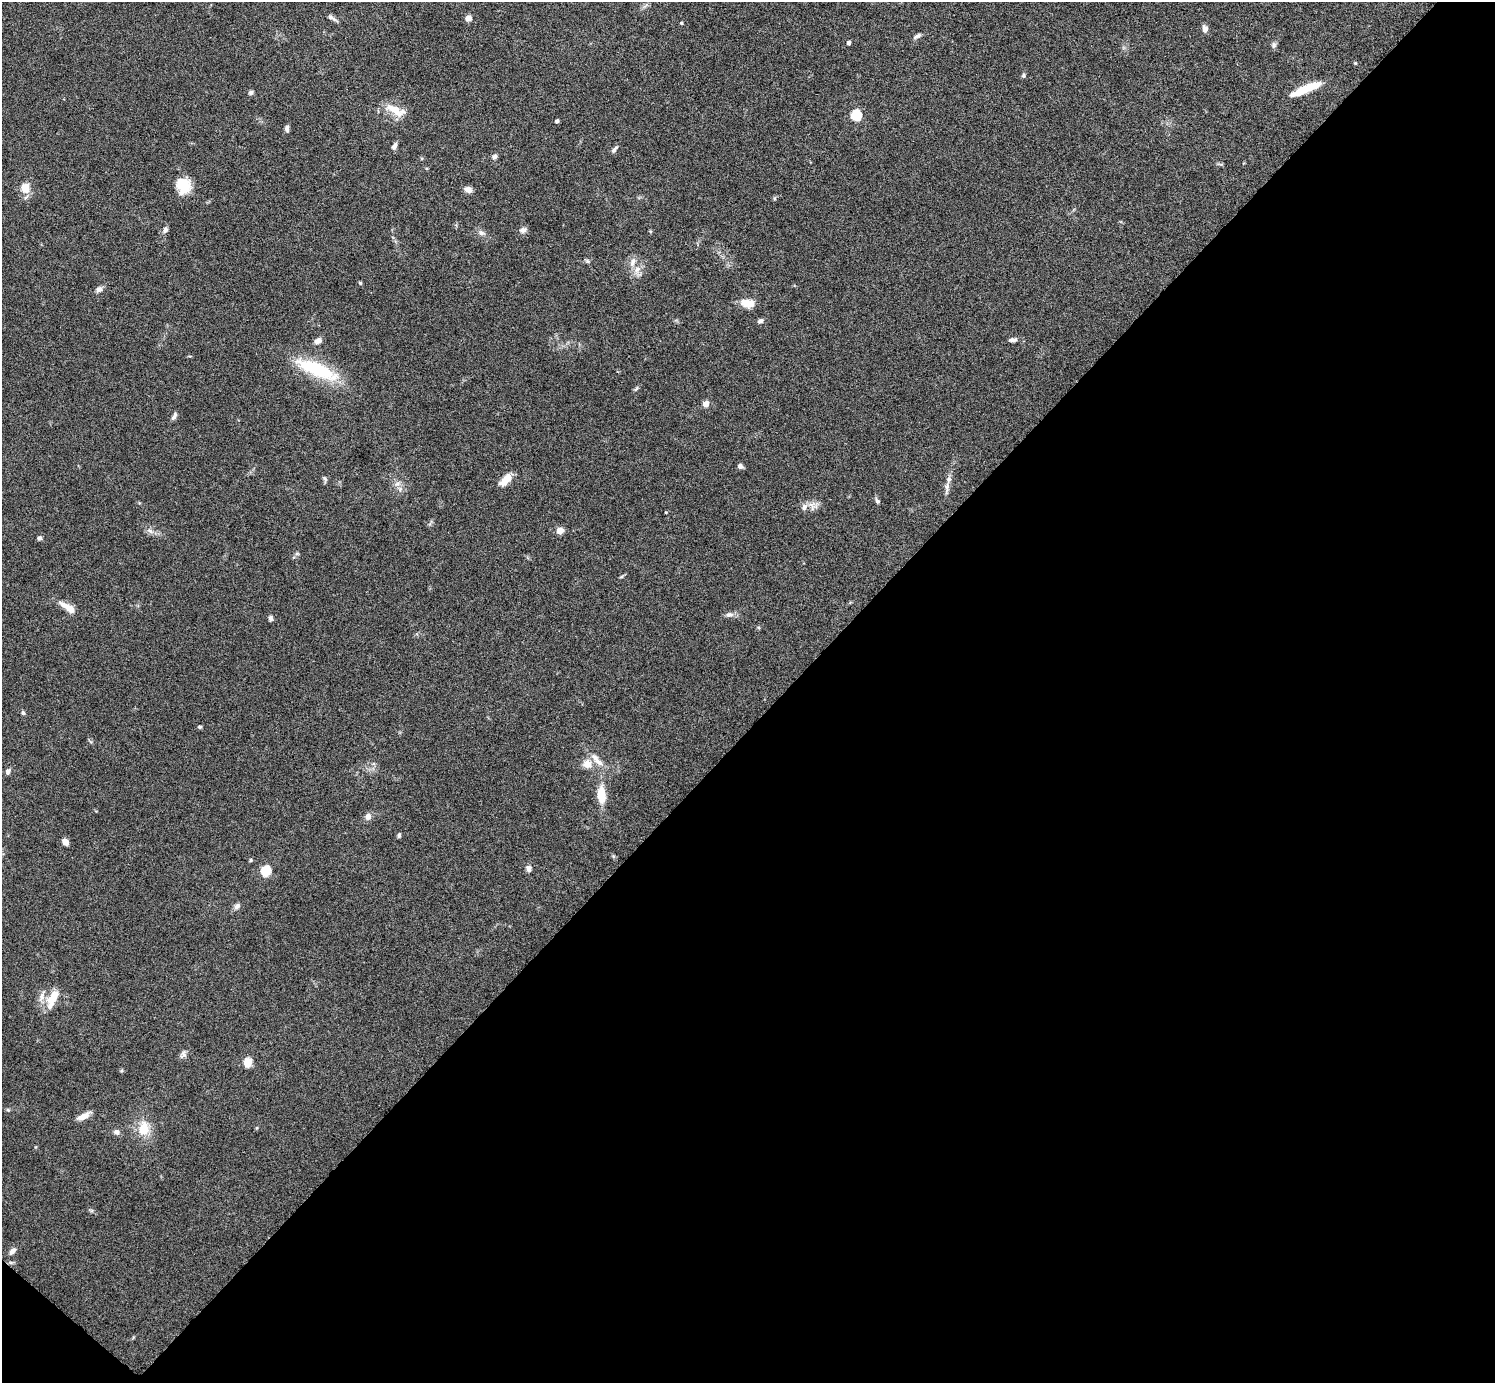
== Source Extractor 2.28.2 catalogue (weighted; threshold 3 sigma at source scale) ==
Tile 15 of 4 x 4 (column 3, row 4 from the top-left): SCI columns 2988-4480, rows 156-1536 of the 5975 x 5977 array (HDU 1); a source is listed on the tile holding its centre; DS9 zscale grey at full resolution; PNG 1497 x 1385 px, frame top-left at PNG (2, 2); no overlay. Shown black and unused: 48% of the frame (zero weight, under 4 of 8 exposures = <1% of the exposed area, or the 3 px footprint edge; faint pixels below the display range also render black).
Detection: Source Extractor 2.28.2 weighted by HDU 2 'WHT'; one run over the whole footprint, this tile lists its part. Background 0.0778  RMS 0.0051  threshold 0.021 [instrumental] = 3 sigma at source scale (4.09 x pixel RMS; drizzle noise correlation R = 1.36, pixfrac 0.8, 0.05/0.05 arcsec/px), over >= 5 px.
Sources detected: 76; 2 inside a brighter listed object's ellipse — not listed separately; the other 74 listed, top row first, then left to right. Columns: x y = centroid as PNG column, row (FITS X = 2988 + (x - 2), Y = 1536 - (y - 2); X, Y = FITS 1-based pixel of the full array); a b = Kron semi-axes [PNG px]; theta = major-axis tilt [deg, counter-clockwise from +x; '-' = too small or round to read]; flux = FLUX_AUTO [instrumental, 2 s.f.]
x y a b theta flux
332 18 14 4 -31 1.5
468 18 8 6 36 2.2
681 23 4 3 - 0.59
1205 29 8 6 -79 2.2
917 36 11 5 34 1.4
849 43 4 4 - 1.5
1274 45 9 6 89 1.2
1023 75 6 6 - 0.83
1306 89 33 7 23 14
251 92 6 6 - 1
394 109 30 9 -19 7.6
856 115 5 5 - 37
557 121 4 3 - 0.98
287 128 8 5 -88 1.4
394 146 8 5 58 1.9
614 150 10 5 53 1.3
495 156 6 5 - 1.4
183 186 18 15 -71 11
25 188 5 5 - 16
468 190 9 6 -24 2.6
165 230 8 6 64 1.4
523 230 10 7 20 1.7
650 231 5 3 - 0.4
481 233 8 6 -16 1.5
588 261 6 5 - 0.83
633 262 13 7 72 2.9
637 269 10 7 46 3
360 283 5 4 - 0.55
99 289 8 6 37 1.8
748 303 13 7 -7 9
760 321 7 5 30 1.3
1013 340 11 5 4 1.6
318 341 8 6 31 2.3
317 369 47 14 -22 32
636 389 8 3 45 0.74
706 404 5 4 - 5.9
174 416 10 5 64 1.4
740 466 5 5 - 1.9
325 479 7 5 -49 0.92
505 480 15 8 46 6
397 484 7 4 18 1.2
947 488 21 5 85 2.7
877 501 8 5 -63 1.1
804 507 10 7 52 2.2
666 512 4 2 - 0.34
560 530 7 6 - 3.6
150 531 8 5 -45 1.4
39 538 5 5 - 1.3
297 553 6 4 0 0.68
622 577 7 3 19 0.62
68 607 21 7 -33 6
729 615 10 6 15 1.9
271 618 6 5 - 1.1
23 713 5 5 - 0.89
200 727 5 4 - 0.72
587 764 12 11 - 4.4
8 771 8 5 83 1.3
601 795 21 10 -86 8.6
368 816 8 7 - 2.5
399 835 5 4 - 0.94
65 842 7 6 - 3
251 860 5 4 - 0.65
528 869 8 7 - 1.9
266 871 6 5 - 30
237 906 9 7 46 1.7
53 997 23 11 55 8.8
183 1054 10 7 76 1.6
248 1063 5 5 - 18
121 1071 5 4 - 0.55
8 1110 5 4 - 0.59
83 1116 16 6 26 3.9
144 1128 17 13 78 9.1
116 1132 8 7 - 1.5
12 1251 10 6 43 2.2